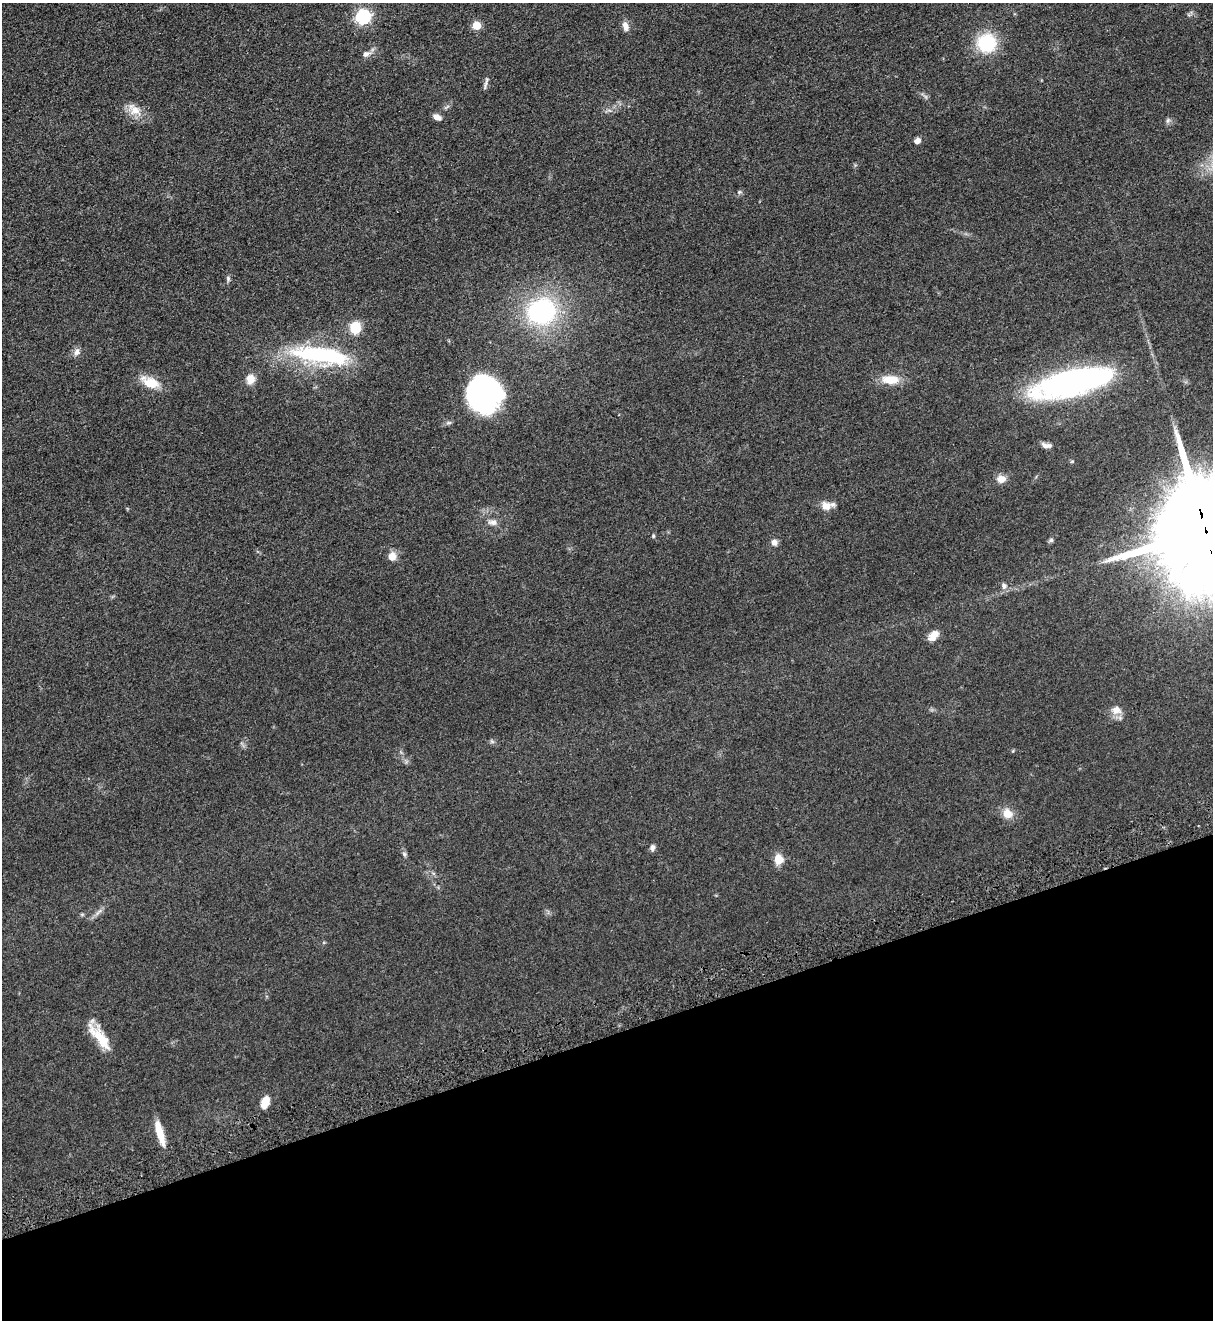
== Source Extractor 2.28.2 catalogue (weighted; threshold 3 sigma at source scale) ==
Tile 14 of 4 x 4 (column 2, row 4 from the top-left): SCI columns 1525-2735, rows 56-1373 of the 5347 x 5383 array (HDU 1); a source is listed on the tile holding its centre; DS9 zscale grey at full resolution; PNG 1215 x 1322 px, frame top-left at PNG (2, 3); no overlay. Shown black and unused: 22% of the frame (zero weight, under 3 of 5 exposures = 4% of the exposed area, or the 3 px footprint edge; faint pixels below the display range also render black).
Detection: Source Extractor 2.28.2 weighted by HDU 2 'WHT'; one run over the whole footprint, this tile lists its part. Background 0.0758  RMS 0.0069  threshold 0.0309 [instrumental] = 3 sigma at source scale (4.5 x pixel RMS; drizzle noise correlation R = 1.50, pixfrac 1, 0.05/0.05 arcsec/px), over >= 5 px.
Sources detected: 43; all 43 listed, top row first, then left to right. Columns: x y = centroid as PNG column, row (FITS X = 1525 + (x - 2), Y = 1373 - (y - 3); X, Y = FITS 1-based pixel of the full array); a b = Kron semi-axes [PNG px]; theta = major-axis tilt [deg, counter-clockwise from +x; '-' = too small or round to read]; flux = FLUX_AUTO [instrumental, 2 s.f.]
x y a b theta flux
363 17 6 6 - 120
476 25 5 5 - 19
625 26 13 8 -74 3.8
986 43 14 14 - 44
366 54 13 7 21 3.2
486 81 16 5 80 2.1
134 110 22 13 -39 9.1
437 117 10 6 -25 3
1168 121 8 6 69 1.5
917 141 7 6 - 3.3
739 192 7 5 21 1.3
228 279 8 5 -81 1.4
541 311 24 21 19 95
355 328 14 12 85 12
77 352 10 8 58 3.1
320 355 77 21 -8 72
250 379 11 10 - 6.1
890 380 20 10 -2 12
150 382 22 12 -21 13
1073 382 57 18 15 260
484 393 33 30 -65 140
1046 445 14 6 -10 3.1
1001 479 11 9 6 4.9
826 506 11 10 - 7.1
493 522 13 8 -7 3.5
1206 531 33 24 -78 22000
653 536 5 4 - 0.8
1051 540 6 5 - 1.3
774 542 8 8 - 2.7
392 556 10 9 - 5.4
1004 586 8 8 - 2.7
933 635 13 8 47 7
1116 710 13 12 - 5.7
492 741 7 5 -31 1.2
1007 813 12 11 - 7.7
652 847 7 6 - 2.4
404 854 7 5 -48 1.2
778 859 9 7 -90 10
98 912 14 4 48 2.5
82 914 6 4 19 0.85
100 1037 37 12 -52 16
265 1102 13 8 71 7.7
160 1133 27 7 -74 12
Overlapping masked pixels (flux is a lower limit): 1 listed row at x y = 1206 531
Isophote crosses this tile's border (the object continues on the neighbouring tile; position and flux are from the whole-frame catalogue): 1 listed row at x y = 1206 531